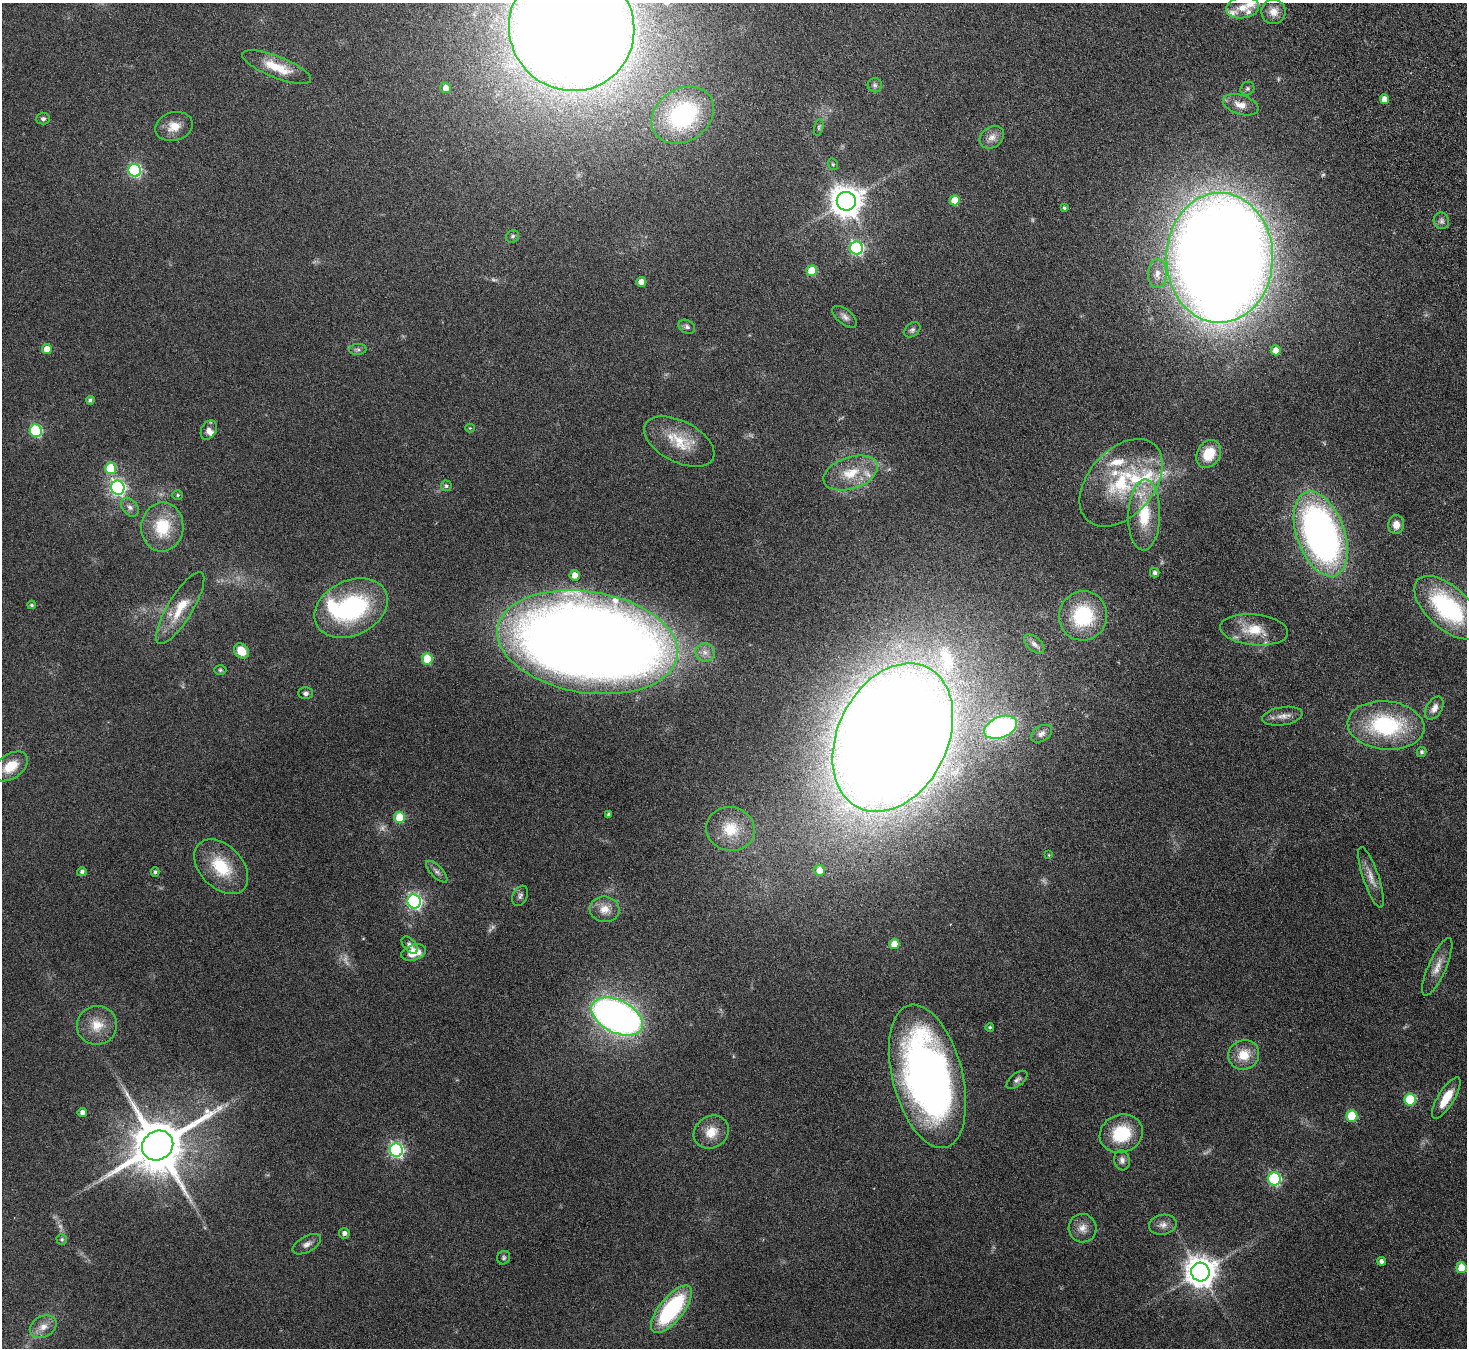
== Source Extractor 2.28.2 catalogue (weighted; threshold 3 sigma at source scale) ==
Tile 10 of 4 x 4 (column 2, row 3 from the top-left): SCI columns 1518-2982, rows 1671-3016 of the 5965 x 5897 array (HDU 1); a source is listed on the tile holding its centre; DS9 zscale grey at full resolution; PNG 1469 x 1350 px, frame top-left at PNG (2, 3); each listed source drawn as its Kron ellipse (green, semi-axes under 4 px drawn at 4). Shown black and unused: <1% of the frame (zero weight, under 4 of 8 exposures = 3% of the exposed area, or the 3 px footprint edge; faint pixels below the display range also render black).
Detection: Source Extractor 2.28.2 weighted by HDU 2 'WHT'; one run over the whole footprint, this tile lists its part. Background 0.0899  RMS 0.0048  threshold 0.0198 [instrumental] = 3 sigma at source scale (4.09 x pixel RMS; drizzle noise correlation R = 1.36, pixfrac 0.8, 0.05/0.05 arcsec/px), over >= 5 px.
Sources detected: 136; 9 too faint to see at this stretch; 1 inside a brighter object's white glare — neither listed nor drawn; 10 inside a brighter listed object's ellipse — not listed separately; the other 116 listed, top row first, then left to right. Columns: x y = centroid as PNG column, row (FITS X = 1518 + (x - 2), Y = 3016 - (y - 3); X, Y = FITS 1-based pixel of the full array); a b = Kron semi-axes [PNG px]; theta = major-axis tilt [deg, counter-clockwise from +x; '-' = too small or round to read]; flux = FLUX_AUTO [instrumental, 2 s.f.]
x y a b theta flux
1242 8 17 10 8 5.3
1274 12 12 12 - 4.3
572 28 63 62 - 1500
277 67 37 10 -22 12
875 85 7 7 - 1.1
446 88 5 5 - 3.4
1247 89 7 6 - 0.94
1384 99 5 4 - 3.7
1241 105 18 9 -17 4.9
683 115 33 26 34 61
43 119 7 6 - 1
174 126 19 14 15 6.1
819 127 8 4 77 0.81
992 137 13 10 37 3.5
833 164 6 4 -68 0.61
135 170 6 6 - 67
955 200 5 5 - 8.5
846 201 10 9 - 720
1064 208 3 3 - 0.73
1441 221 8 7 - 1.5
513 236 7 6 - 0.91
857 248 7 6 - 80
1220 258 65 53 89 1200
812 271 5 5 - 14
1157 274 14 9 87 4
641 282 5 5 - 3.9
845 317 14 7 -39 2.3
687 327 9 6 -28 1.4
912 330 9 6 39 1.2
47 349 5 5 - 5.6
358 349 8 5 3 1
1276 350 5 5 - 4.1
90 400 4 4 - 1
470 428 4 4 - 0.4
209 430 10 7 60 2.2
36 431 6 6 - 46
679 442 38 20 -27 14
1209 454 15 11 57 11
111 468 5 5 - 20
851 473 28 16 18 13
1121 483 50 33 49 39
446 486 5 5 - 0.89
118 488 7 6 - 120
178 495 5 4 - 0.61
130 507 11 7 -50 2
1144 515 35 16 88 20
1396 525 9 8 - 4.4
162 527 24 21 85 18
1321 534 44 24 -70 200
1155 573 5 4 - 1.3
575 575 5 5 - 3.9
31 605 4 3 - 0.63
180 608 41 12 58 13
351 608 38 27 25 59
1447 608 41 21 -43 56
1083 616 25 24 - 32
1254 630 34 15 -6 12
587 642 91 51 -9 1000
1034 644 12 7 -41 2
241 651 8 6 -47 7.5
705 652 10 9 - 2.7
427 659 5 5 - 18
220 670 6 5 - 0.67
305 693 7 6 - 1.4
1434 708 12 7 59 2.9
1282 716 20 9 9 3.7
1386 725 38 24 -5 46
1001 727 17 10 22 69
1042 734 11 7 32 1.8
893 738 78 55 64 1900
1421 752 5 4 - 0.89
10 766 19 12 35 9.4
609 814 4 3 - 0.79
400 817 5 5 - 17
730 829 24 22 -13 13
1049 855 4 2 - 0.32
221 867 32 21 -47 19
820 870 5 5 - 4.6
82 872 5 4 - 1.2
155 872 5 4 - 0.92
437 872 14 6 -46 1.8
1371 877 32 8 -71 4.8
520 896 10 7 64 1.4
414 901 7 6 - 110
605 909 15 12 -8 5.4
894 944 5 5 - 7.2
410 945 10 6 -50 1.6
413 953 12 7 18 8.3
1437 967 31 9 66 5.6
617 1017 27 16 -27 230
97 1025 20 19 - 8.9
990 1027 4 4 - 0.63
1244 1055 15 15 - 8.8
927 1076 73 35 -75 240
1017 1080 12 6 37 1.6
1446 1098 23 8 58 9.4
1410 1099 6 5 - 28
82 1112 5 4 - 2
1352 1116 6 5 - 21
711 1132 18 15 35 7.5
1121 1134 22 19 21 20
158 1146 16 14 34 3100
396 1150 7 6 - 100
1122 1160 10 7 -81 2
1274 1179 6 6 - 57
1163 1225 14 10 11 3
1082 1228 14 14 - 4.1
344 1233 5 5 - 1.6
62 1239 5 5 - 0.66
307 1244 15 8 28 2.4
504 1258 7 6 - 0.86
1381 1261 5 4 - 1.7
1461 1268 5 5 - 9.9
1200 1272 9 9 - 700
671 1309 29 12 51 50
43 1327 14 10 27 4.1
Isophote crosses this tile's border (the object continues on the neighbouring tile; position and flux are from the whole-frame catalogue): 1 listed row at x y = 572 28